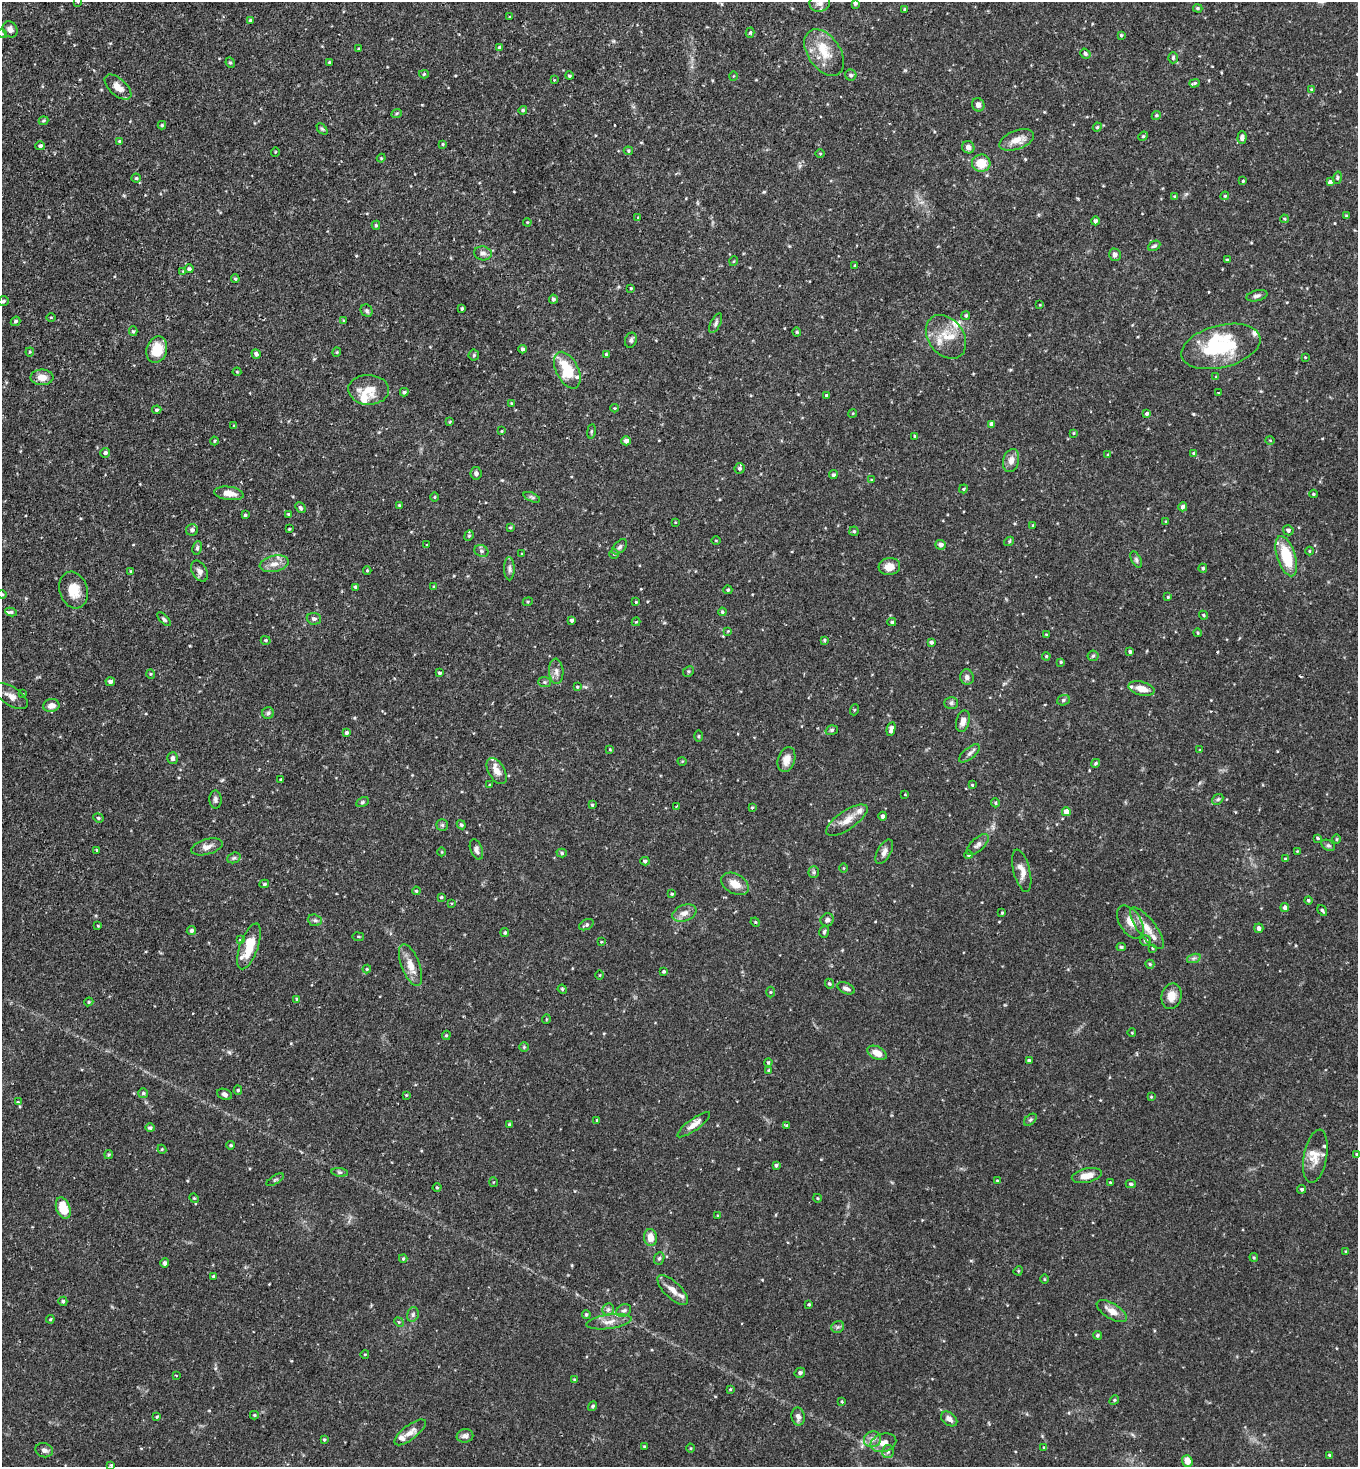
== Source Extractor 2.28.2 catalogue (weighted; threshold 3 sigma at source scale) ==
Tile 11 of 4 x 4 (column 3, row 3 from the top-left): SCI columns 3054-4409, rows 1473-2937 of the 5925 x 5903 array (HDU 1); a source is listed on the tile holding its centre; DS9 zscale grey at full resolution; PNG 1360 x 1469 px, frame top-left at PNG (2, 2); each listed source drawn as its Kron ellipse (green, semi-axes under 4 px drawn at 4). Shown black and unused: <1% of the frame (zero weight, under 2 of 3 exposures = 3% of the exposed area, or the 3 px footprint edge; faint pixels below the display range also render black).
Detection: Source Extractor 2.28.2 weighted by HDU 2 'WHT'; one run over the whole footprint, this tile lists its part. Background 0.0863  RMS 0.0053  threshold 0.0237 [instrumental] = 3 sigma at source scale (4.5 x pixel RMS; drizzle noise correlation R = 1.50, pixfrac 1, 0.05/0.05 arcsec/px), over >= 5 px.
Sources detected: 397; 4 cosmic-ray / hot-pixel residue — neither listed nor drawn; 14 inside a brighter listed object's ellipse — not listed separately; the other 379 listed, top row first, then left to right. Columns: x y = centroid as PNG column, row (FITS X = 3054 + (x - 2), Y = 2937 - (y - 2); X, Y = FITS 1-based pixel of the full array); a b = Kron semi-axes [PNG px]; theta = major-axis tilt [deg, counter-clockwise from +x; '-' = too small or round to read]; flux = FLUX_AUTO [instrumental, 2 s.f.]
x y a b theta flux
78 2 4 3 - 0.44
820 3 10 8 9 2.3
855 3 4 3 - 1.2
1198 8 4 4 - 0.66
905 10 4 3 - 0.83
509 17 4 2 - 0.36
250 20 4 3 - 0.61
10 29 8 7 - 2.4
750 33 5 4 - 0.92
2 34 5 3 - 0.44
1121 35 4 3 - 0.61
499 47 3 3 - 2.3
358 49 3 3 - 0.48
824 53 26 16 -56 12
1085 54 5 4 - 1.3
1173 58 5 4 - 0.78
329 62 3 2 - 0.48
230 63 5 4 - 0.75
424 74 5 4 - 0.68
851 75 5 5 - 1
569 76 4 4 - 0.67
733 76 4 3 - 0.41
554 80 3 3 - 0.38
1194 83 5 3 - 1.3
118 87 16 8 -42 4.5
1311 89 4 3 - 0.4
978 105 7 6 - 1.9
523 110 4 4 - 0.8
397 113 5 3 - 0.57
1156 115 5 4 - 0.7
44 121 5 4 - 0.66
162 125 4 4 - 0.62
1097 127 4 4 - 0.68
322 129 6 4 -45 0.7
1143 136 5 4 - 0.7
1242 138 6 4 87 1.8
1017 140 18 9 20 6.5
119 141 4 3 - 0.51
443 144 4 3 - 0.61
40 146 5 4 - 0.96
968 147 6 6 - 1.9
628 151 5 4 - 0.62
275 152 5 3 - 0.38
820 153 5 3 - 0.51
381 158 4 4 - 0.5
981 163 9 8 - 9.6
136 178 4 4 - 0.64
1337 178 6 4 74 0.81
1243 181 3 3 - 0.54
1330 182 4 4 - 1.5
1175 196 4 3 - 0.76
1225 196 4 4 - 0.57
1346 216 4 3 - 0.53
638 217 4 4 - 0.44
1284 219 4 3 - 0.57
1095 221 4 4 - 1.3
527 222 4 3 - 0.47
376 225 4 4 - 0.8
1154 246 6 4 27 1
483 253 9 7 -12 2
1115 255 6 6 - 2
1227 260 4 3 - 0.58
734 261 5 3 - 0.41
855 266 3 3 - 0.63
189 269 4 4 - 1.1
183 271 3 3 - 0.38
235 279 4 3 - 0.62
631 288 3 3 - 0.53
1257 296 11 5 14 1.5
553 299 4 4 - 1.2
3 301 5 5 - 0.94
1040 305 4 3 - 0.41
462 308 3 3 - 0.69
367 311 6 5 - 1.1
966 315 4 4 - 0.77
51 317 4 3 - 0.44
16 321 5 4 - 0.91
344 321 4 3 - 0.6
716 323 11 4 63 1.2
133 331 5 4 - 0.71
797 332 4 4 - 0.58
946 337 24 17 -53 12
631 340 8 6 74 1.3
1221 346 40 21 14 37
523 349 4 4 - 1.3
157 350 13 10 72 13
30 352 4 4 - 0.57
337 352 4 4 - 0.55
256 354 5 4 - 1.2
606 354 4 4 - 0.6
474 355 5 5 - 0.78
1305 357 3 2 - 0.37
567 370 20 11 -63 18
237 372 4 4 - 0.47
1216 376 4 2 - 0.35
42 377 11 8 0 4.3
369 390 20 15 -2 8.6
404 392 4 3 - 0.96
1218 393 2 2 - 0.46
826 395 4 3 - 0.77
511 403 3 3 - 0.45
614 408 4 3 - 0.53
157 410 4 3 - 0.76
853 413 4 3 - 0.51
1147 414 4 4 - 1.1
450 422 4 4 - 0.5
992 424 4 4 - 2
234 426 3 3 - 0.53
502 431 4 3 - 0.4
591 431 7 4 81 0.69
1074 433 4 3 - 0.54
915 436 4 3 - 0.73
1270 440 5 3 - 0.43
214 441 4 3 - 0.47
626 441 4 4 - 2.3
105 453 5 4 - 1.2
1194 453 4 3 - 0.78
1108 454 4 3 - 0.44
1011 461 11 8 75 3.5
740 468 5 5 - 1.1
476 473 6 5 - 1.6
833 475 4 4 - 1.1
871 480 3 3 - 0.46
963 489 4 4 - 0.58
229 493 15 6 -7 4.8
1313 494 4 3 - 0.63
434 497 5 3 - 0.46
532 497 9 4 -23 1
399 505 4 3 - 0.7
1183 507 5 4 - 1.8
300 508 6 4 -48 1
288 514 3 3 - 0.48
245 515 3 3 - 0.87
1166 521 3 3 - 0.44
675 522 3 2 - 0.35
1033 525 4 4 - 0.57
510 527 4 3 - 0.61
289 529 2 2 - 0.41
192 530 6 6 - 1.7
1288 530 5 5 - 1.5
854 531 4 4 - 0.72
469 536 5 4 - 0.68
716 541 5 3 - 0.42
1009 541 5 4 - 0.6
427 545 3 3 - 0.99
941 545 5 5 - 2.2
620 547 9 5 45 1.5
197 548 7 4 81 1
481 551 7 5 -23 1.2
1309 551 4 3 - 0.44
522 554 3 2 - 0.34
614 554 4 4 - 0.58
1286 556 21 9 -72 19
1136 559 9 4 -64 1.2
274 564 15 8 12 4
889 567 11 8 7 4.8
1203 568 4 4 - 0.98
509 569 11 5 -89 1.6
367 570 4 4 - 0.57
131 571 3 3 - 0.56
199 571 11 7 -60 2.4
434 586 4 3 - 0.48
355 587 4 3 - 0.82
73 590 19 14 -74 9.1
728 590 4 4 - 0.78
2 594 4 4 - 0.63
1168 597 4 3 - 0.59
528 602 5 4 - 0.63
636 602 3 3 - 0.46
11 612 6 4 -11 1.1
722 612 4 4 - 0.71
1203 615 4 3 - 0.64
164 619 8 4 -45 1.1
314 619 7 5 -8 1.3
572 620 3 3 - 1.4
636 622 4 4 - 0.8
892 622 4 4 - 0.84
728 631 3 3 - 0.34
1198 633 4 3 - 0.54
1046 634 3 2 - 0.35
266 640 5 4 - 0.74
824 640 4 4 - 0.61
931 642 4 3 - 1.2
1130 652 3 3 - 0.9
1046 656 4 3 - 0.59
1093 656 5 5 - 0.83
1061 662 4 4 - 0.57
556 671 12 7 -87 2.5
688 671 6 5 - 0.81
439 673 4 3 - 0.87
151 674 5 4 - 0.61
967 677 7 7 - 1.8
110 682 5 4 - 1.7
545 682 6 5 - 0.84
577 687 3 3 - 0.59
1142 689 13 6 -15 5.1
23 694 4 2 - 0.34
11 696 19 9 -33 4.1
1063 700 6 5 - 0.92
951 703 7 6 - 1.2
51 706 8 6 11 3.4
854 710 5 3 - 0.5
268 713 6 5 - 1.1
963 721 11 6 75 2.8
891 729 7 4 78 2.6
832 730 6 4 18 0.93
346 733 4 3 - 0.9
699 736 5 3 - 0.64
610 749 3 3 - 0.43
1200 750 4 2 - 0.35
969 753 12 5 39 1.8
172 758 6 5 - 1.4
786 759 13 8 73 4.8
682 761 4 3 - 0.39
1096 763 5 4 - 0.79
497 771 14 8 -60 4.8
281 779 3 3 - 0.59
490 785 3 3 - 0.52
972 785 4 4 - 0.56
905 794 3 2 - 0.55
1218 799 6 4 43 0.78
215 800 9 6 -89 1.4
362 802 7 4 28 0.87
995 803 4 4 - 0.62
592 805 4 4 - 0.67
676 807 3 3 - 1
752 807 3 3 - 0.51
1066 812 4 4 - 4.7
883 816 4 4 - 1.4
98 818 5 4 - 0.67
847 820 24 9 34 6.2
442 825 6 6 - 0.97
461 825 5 4 - 0.73
1318 838 3 2 - 0.68
1336 839 5 3 - 0.52
978 845 13 6 42 2.1
1328 845 7 5 -28 0.98
207 847 16 7 16 3.2
476 849 10 6 -69 2.2
97 850 4 3 - 0.55
1297 851 3 3 - 0.38
441 852 4 3 - 0.39
884 852 13 6 61 2.5
562 853 5 4 - 0.93
969 855 4 4 - 0.88
234 858 7 5 20 0.94
1286 859 4 3 - 0.86
645 861 4 4 - 1
844 868 4 3 - 0.41
1022 871 21 8 -76 4.5
814 872 6 5 - 0.88
264 884 5 4 - 0.67
735 884 15 10 -30 5.9
416 891 4 3 - 0.55
672 894 4 3 - 0.68
441 897 3 3 - 0.63
1308 900 4 4 - 0.71
452 903 4 3 - 0.64
1285 907 4 4 - 1.7
1322 910 6 4 -57 0.82
684 913 12 8 22 3.5
1002 913 3 3 - 0.5
315 920 7 5 -20 1.2
827 920 7 6 - 1.5
755 922 5 4 - 0.53
1130 922 18 10 -58 5.5
586 925 8 5 25 1.2
98 926 4 3 - 0.41
1147 928 25 9 -52 6.7
1259 928 5 4 - 1.8
191 930 5 4 - 1
505 932 4 4 - 0.84
824 932 6 4 73 0.89
358 937 6 3 -8 0.64
240 940 4 3 - 0.74
1145 940 5 5 - 1.2
601 942 3 3 - 0.44
249 946 24 9 70 13
1121 947 4 4 - 0.85
1152 948 4 3 - 0.52
1194 958 7 4 18 1
1150 964 4 4 - 0.69
411 965 22 9 -69 6.4
367 969 4 4 - 0.57
664 971 3 3 - 0.77
600 975 5 3 - 0.42
829 984 5 4 - 0.78
846 988 9 5 -25 1.8
562 989 5 4 - 0.61
770 992 5 3 - 0.54
1171 996 13 10 76 4.9
297 999 4 4 - 0.87
89 1002 5 4 - 0.69
546 1019 5 3 - 0.41
1132 1033 4 3 - 0.36
446 1035 5 4 - 0.64
524 1047 4 4 - 0.58
877 1053 10 6 -27 5.2
1029 1060 4 3 - 0.72
768 1063 4 3 - 0.69
769 1070 4 4 - 0.59
238 1090 4 4 - 0.69
143 1093 5 5 - 0.95
225 1094 8 5 -22 1.4
406 1095 4 3 - 0.5
1151 1097 3 3 - 0.46
18 1102 4 4 - 0.73
597 1120 3 3 - 0.48
1030 1120 7 4 41 0.96
509 1124 3 3 - 0.67
694 1125 20 6 36 4
786 1126 4 3 - 0.96
150 1128 5 4 - 0.87
231 1145 4 4 - 0.76
162 1149 4 4 - 0.56
1357 1154 4 4 - 0.56
109 1155 5 4 - 0.71
1315 1156 27 11 79 7.3
776 1165 4 3 - 0.93
340 1172 8 4 -8 0.99
1087 1176 15 7 12 5.6
275 1180 10 3 32 0.81
997 1180 4 2 - 0.41
493 1182 5 3 - 0.47
1110 1183 3 3 - 0.56
1131 1184 5 4 - 0.93
437 1188 4 3 - 0.54
1302 1189 4 4 - 0.86
194 1198 5 4 - 0.58
817 1198 4 3 - 0.48
63 1208 11 7 -71 11
718 1216 3 3 - 0.51
650 1237 8 6 -86 4.7
1346 1252 3 3 - 0.63
1254 1257 4 3 - 0.55
403 1258 4 3 - 0.61
659 1258 6 5 - 0.98
165 1263 5 4 - 1.6
1018 1271 5 4 - 0.54
213 1276 4 3 - 0.6
1044 1279 5 3 - 0.49
673 1290 19 8 -44 4.5
63 1301 5 4 - 1
809 1304 3 3 - 0.59
608 1309 6 5 - 1.3
624 1310 7 6 - 1.3
1112 1311 17 7 -32 5.3
413 1314 7 5 76 1.3
586 1314 4 4 - 0.75
50 1319 4 3 - 0.54
399 1322 5 4 - 0.55
609 1322 23 7 8 4.7
838 1327 6 5 - 1.1
1097 1335 4 4 - 0.86
365 1354 4 3 - 0.41
800 1373 5 4 - 1.6
176 1375 3 2 - 0.39
574 1380 4 3 - 0.66
730 1389 4 3 - 0.51
1114 1400 5 4 - 0.76
842 1401 3 3 - 0.44
593 1406 5 4 - 0.7
254 1415 4 4 - 0.72
798 1416 9 6 -79 2.4
157 1417 3 2 - 0.54
949 1419 9 6 -38 2.7
410 1432 19 7 37 3.9
465 1436 8 6 10 2.1
872 1439 9 7 20 2.4
324 1440 4 3 - 0.64
883 1443 13 9 16 4.9
644 1446 3 2 - 0.45
691 1448 4 3 - 0.44
1044 1448 4 3 - 0.53
44 1450 9 7 -17 1.9
888 1452 6 6 - 1.3
1330 1455 4 3 - 0.81
1187 1461 6 5 - 5.4
111 1465 4 4 - 0.54
Isophote crosses this tile's border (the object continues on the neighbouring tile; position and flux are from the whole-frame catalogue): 5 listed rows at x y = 78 2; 820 3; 2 34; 2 594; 1357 1154